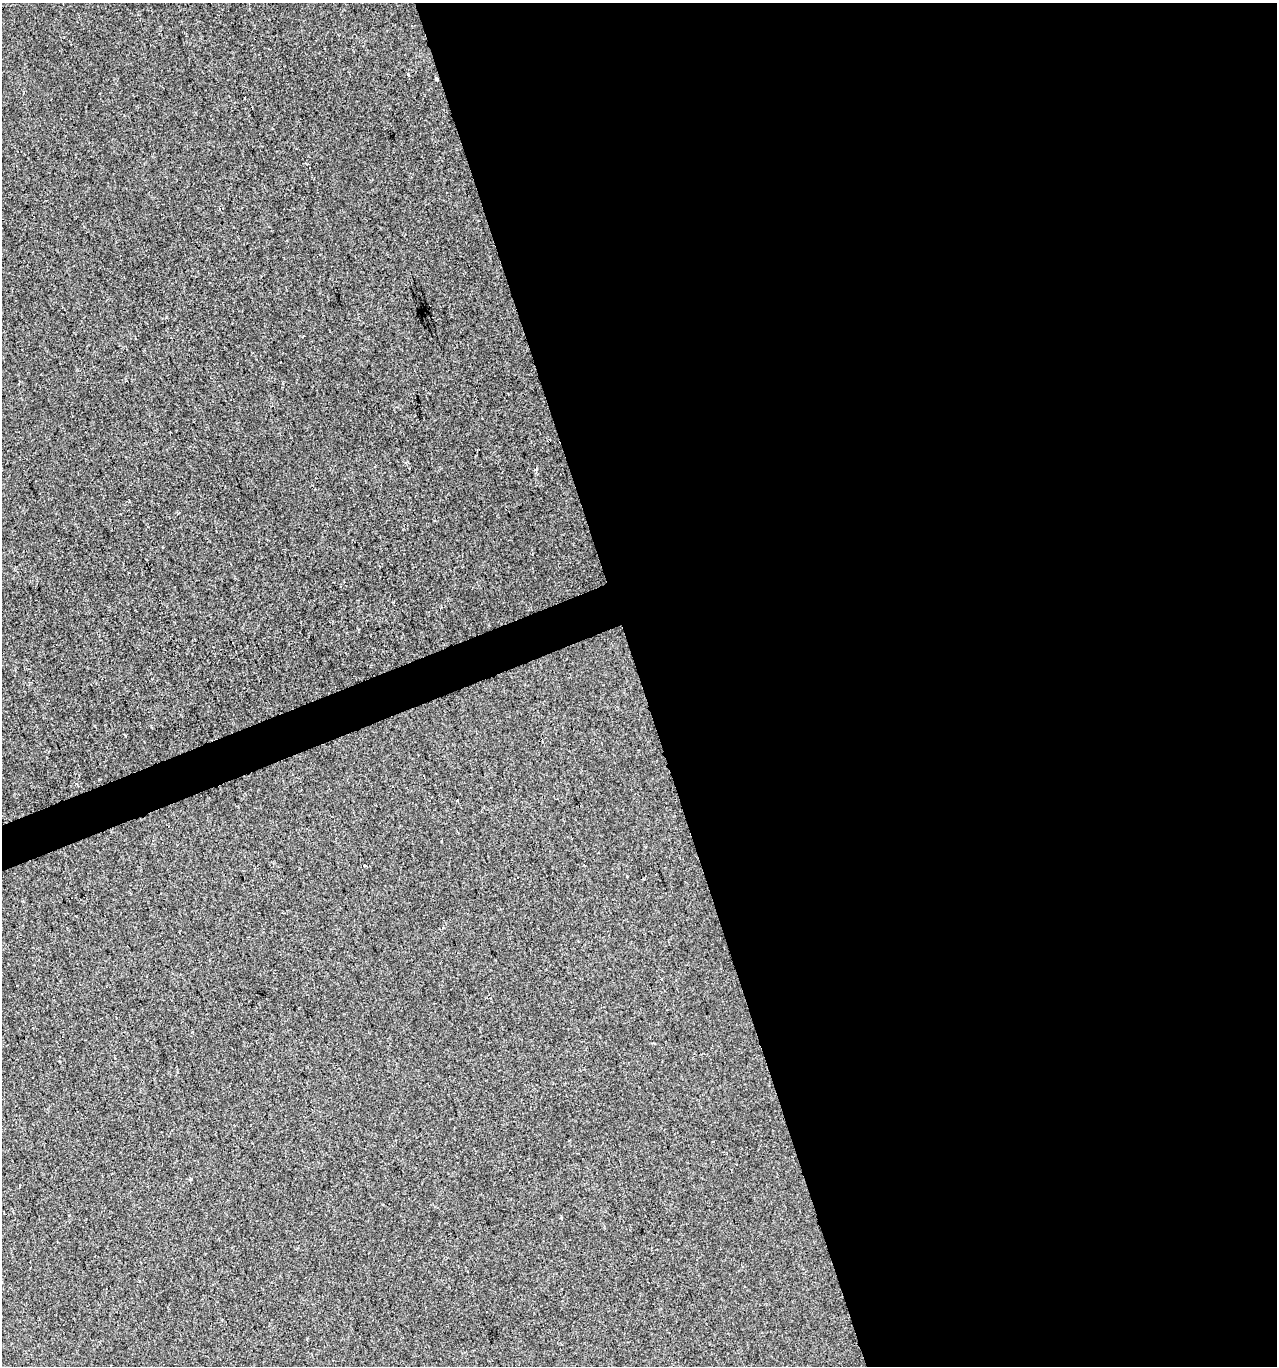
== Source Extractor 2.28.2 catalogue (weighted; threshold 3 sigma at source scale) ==
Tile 8 of 4 x 4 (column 4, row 2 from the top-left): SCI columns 3949-5223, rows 2731-4094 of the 5294 x 5460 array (HDU 1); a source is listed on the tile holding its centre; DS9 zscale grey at full resolution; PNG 1279 x 1368 px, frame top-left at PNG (2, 3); no overlay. Shown black and unused: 52% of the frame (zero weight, under 2 of 3 exposures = <1% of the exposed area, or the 3 px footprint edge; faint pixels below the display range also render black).
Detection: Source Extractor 2.28.2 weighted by HDU 2 'WHT'; one run over the whole footprint, this tile lists its part. Background 9.07e-04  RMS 0.0047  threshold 0.0212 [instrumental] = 3 sigma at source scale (4.5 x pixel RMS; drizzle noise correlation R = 1.50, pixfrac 1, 0.0396/0.0396 arcsec/px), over >= 5 px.
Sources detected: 8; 1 cosmic-ray / hot-pixel residue — not listed; the other 7 listed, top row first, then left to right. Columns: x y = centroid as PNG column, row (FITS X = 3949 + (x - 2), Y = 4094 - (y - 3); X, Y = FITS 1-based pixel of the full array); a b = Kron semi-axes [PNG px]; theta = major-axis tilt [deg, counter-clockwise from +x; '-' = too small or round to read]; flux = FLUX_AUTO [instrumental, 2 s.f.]
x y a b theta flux
408 74 3 3 - 1
436 79 3 3 - 0.88
536 469 5 4 - 0.66
457 800 3 3 - 2.4
365 866 5 3 - 0.41
627 877 3 2 - 0.63
442 928 3 3 - 1.1
Overlapping masked pixels (flux is a lower limit): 1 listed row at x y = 436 79